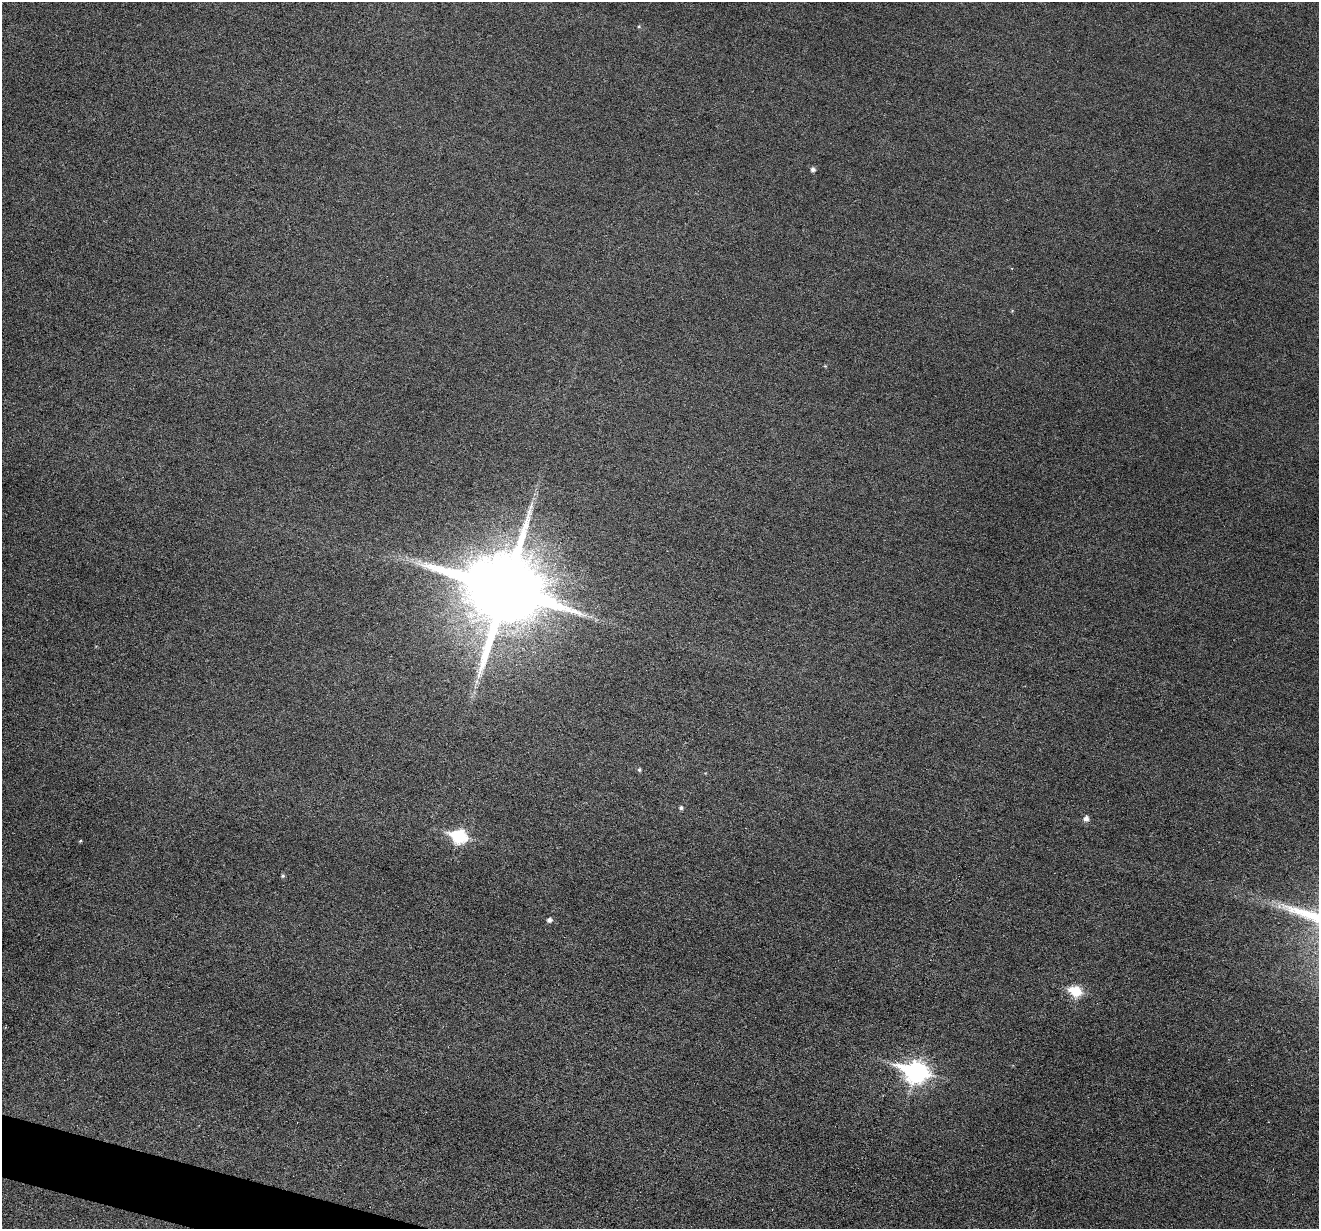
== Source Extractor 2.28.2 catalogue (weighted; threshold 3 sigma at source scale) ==
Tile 7 of 4 x 4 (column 3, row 2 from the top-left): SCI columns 2637-3953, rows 2583-3809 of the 5274 x 5294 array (HDU 1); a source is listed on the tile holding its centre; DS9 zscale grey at full resolution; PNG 1321 x 1231 px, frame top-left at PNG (2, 2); no overlay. Shown black and unused: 1% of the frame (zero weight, under 3 of 6 exposures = <1% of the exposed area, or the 3 px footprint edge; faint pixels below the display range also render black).
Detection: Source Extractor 2.28.2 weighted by HDU 2 'WHT'; one run over the whole footprint, this tile lists its part. Background 0.0474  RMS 0.0055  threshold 0.0225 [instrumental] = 3 sigma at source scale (4.09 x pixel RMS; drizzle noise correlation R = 1.36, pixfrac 0.8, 0.05/0.05 arcsec/px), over >= 5 px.
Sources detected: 15; all 15 listed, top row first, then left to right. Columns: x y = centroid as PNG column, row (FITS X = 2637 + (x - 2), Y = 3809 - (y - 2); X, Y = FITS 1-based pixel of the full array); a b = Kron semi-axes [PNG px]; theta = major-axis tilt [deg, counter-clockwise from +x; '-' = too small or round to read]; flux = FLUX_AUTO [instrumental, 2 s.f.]
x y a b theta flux
639 26 5 3 - 0.49
813 169 5 5 - 1.6
825 366 4 4 - 0.44
505 590 25 21 -18 7000
477 681 7 4 71 1.4
639 770 5 4 - 0.91
681 808 5 5 - 1.3
1086 819 6 5 - 2.5
459 836 9 7 -18 55
80 841 4 3 - 0.51
283 876 5 4 - 0.87
1279 906 6 6 - 1.8
549 920 5 5 - 2
1075 991 7 6 - 29
916 1072 11 9 -14 260
Unlisted compact peaks at least as high as the median listed source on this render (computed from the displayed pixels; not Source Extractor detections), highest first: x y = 1290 907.